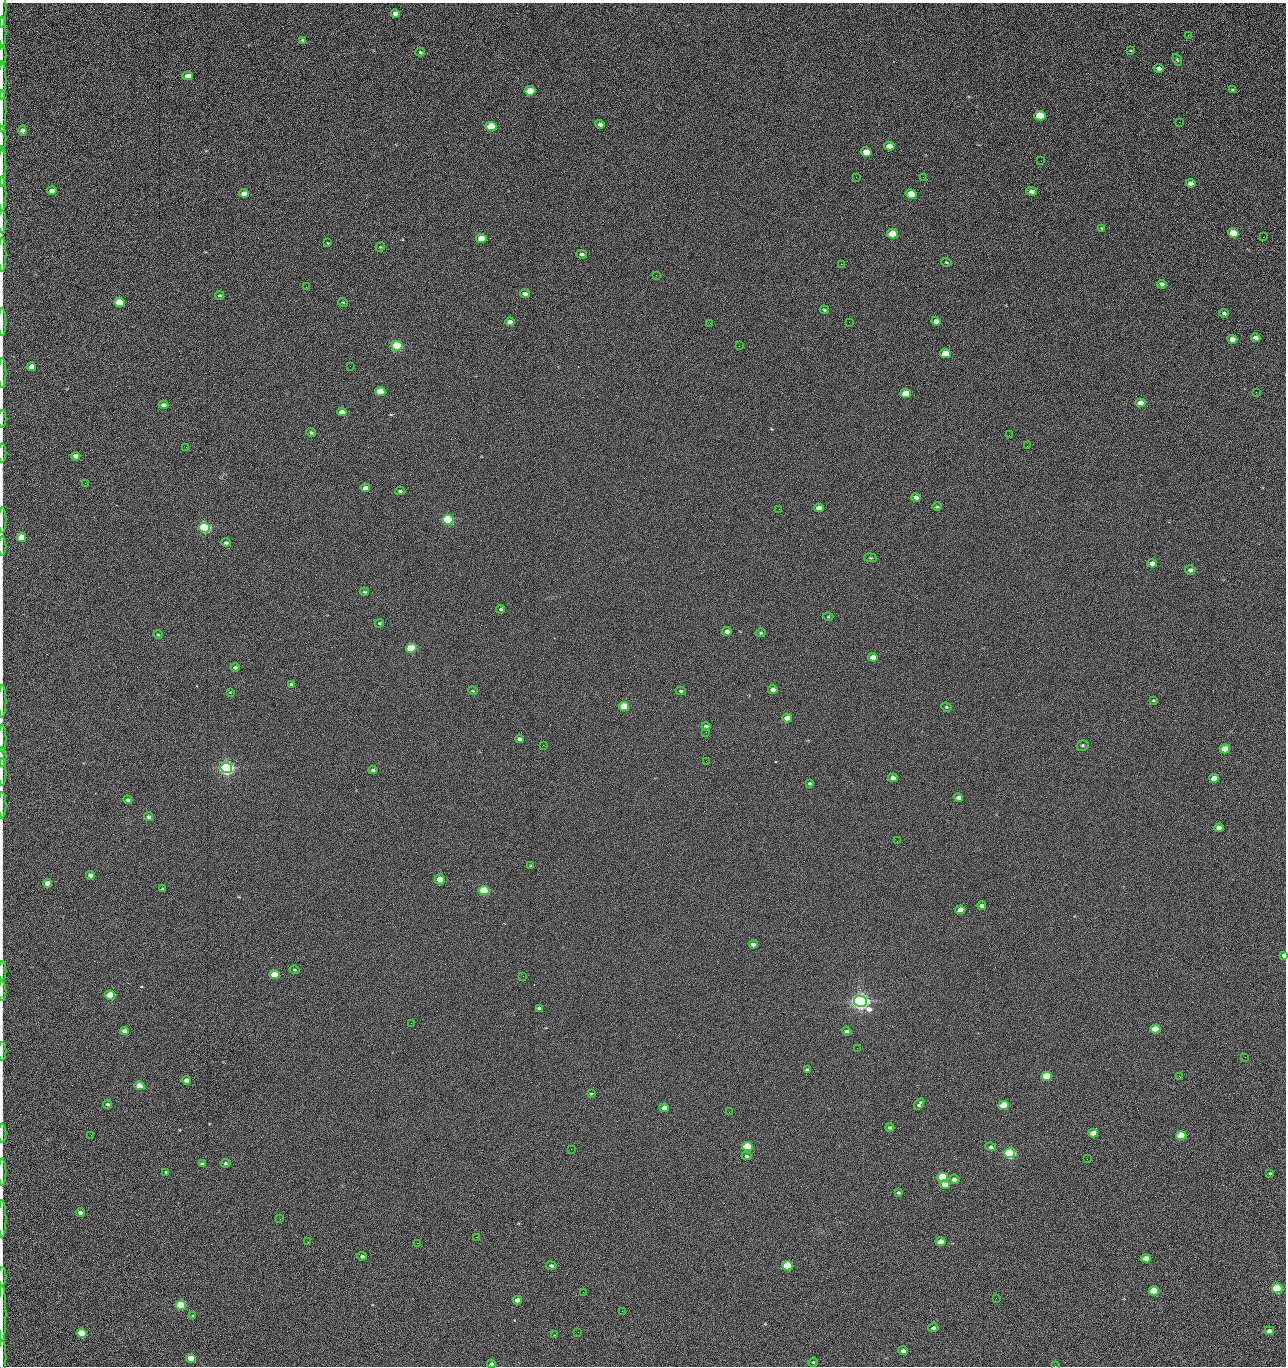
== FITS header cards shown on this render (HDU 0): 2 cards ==
NAXIS1  =                 1284 /fastest changing axis
NAXIS2  =                 1364 /next to fastest changing axis

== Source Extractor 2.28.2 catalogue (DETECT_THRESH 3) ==
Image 1284 x 1364 px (HDU 0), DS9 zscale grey, 1 PNG px = 1 image px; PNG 1288 x 1368 px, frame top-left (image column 1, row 1364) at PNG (2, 3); each listed source drawn as its Kron ellipse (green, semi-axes under 4 px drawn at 4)
Background 125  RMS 14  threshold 43.3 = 3 sigma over >= 5 px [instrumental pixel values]
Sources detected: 225; all 225 listed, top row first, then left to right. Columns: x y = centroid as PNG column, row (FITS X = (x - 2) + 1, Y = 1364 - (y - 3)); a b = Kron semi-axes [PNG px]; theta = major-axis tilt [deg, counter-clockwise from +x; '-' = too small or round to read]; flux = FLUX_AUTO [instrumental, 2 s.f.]
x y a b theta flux
2 9 18 2 90 2.6e+03
395 13 4 4 - 4.7e+03
2 32 15 2 90 3.1e+03
1188 35 2 2 - 1.3e+03
303 40 4 3 - 1.4e+03
1131 50 3 2 - 7.9e+02
420 52 4 4 - 1.1e+03
2 55 9 2 90 1.6e+03
1177 60 6 4 -68 1.3e+03
1159 68 5 4 - 2.9e+03
188 76 5 4 - 8.8e+03
2 81 19 2 90 3.8e+03
1233 90 4 3 - 1.1e+03
530 91 5 4 - 2.4e+04
2 111 21 2 90 3.7e+03
1040 116 5 4 - 4.5e+04
1179 122 2 2 - 1.1e+03
600 124 5 4 - 3.4e+03
491 126 5 4 - 5.5e+04
22 130 5 4 - 3.2e+03
2 138 12 2 90 2.4e+03
889 146 5 4 - 6.4e+03
866 152 5 4 - 1.6e+04
1041 161 2 2 - 1.8e+03
2 166 20 2 90 3.8e+03
856 177 2 2 - 2.3e+03
923 177 2 2 - 1.8e+04
1191 183 5 4 - 3.8e+03
52 191 4 4 - 4.8e+03
1032 191 5 4 - 2.6e+03
244 193 5 4 - 6.0e+03
2 194 17 2 90 3.1e+03
911 194 5 4 - 2.9e+04
2 222 11 2 90 2.1e+03
1101 228 3 3 - 7.6e+02
1233 233 5 4 - 2.5e+04
892 234 5 4 - 4.3e+04
1263 237 2 2 - 8.6e+02
481 238 5 4 - 2.1e+04
328 243 3 2 - 6.3e+02
380 247 5 4 - 8.0e+02
2 254 17 2 90 2.6e+03
582 254 5 4 - 2.0e+03
947 262 5 3 - 8.7e+02
841 264 2 2 - 2.7e+04
656 275 2 2 - 5.9e+02
1162 284 5 4 - 2.8e+03
306 287 2 2 - 6.9e+02
525 294 5 4 - 3.4e+03
220 295 4 3 - 9.5e+02
119 302 5 4 - 5.3e+04
343 302 5 3 - 7.8e+02
824 310 5 3 - 1.0e+03
1224 313 5 4 - 2.2e+03
936 321 4 4 - 3.9e+03
2 322 14 2 90 2.5e+03
510 322 5 4 - 5.0e+03
849 322 2 2 - 7.3e+02
710 323 2 2 - 3.4e+03
1256 338 5 4 - 4.5e+03
1232 339 5 4 - 9.9e+03
397 346 5 5 - 1.6e+05
739 346 2 2 - 4.6e+02
945 353 5 4 - 4.1e+04
350 366 2 2 - 2.4e+03
31 367 5 4 - 1.1e+04
2 373 15 2 90 2.6e+03
380 391 5 4 - 2.0e+04
1256 392 3 2 - 1.3e+03
906 394 5 4 - 3.4e+04
1140 403 5 4 - 9.9e+03
163 405 5 4 - 4.9e+03
342 412 5 4 - 9.7e+03
2 419 9 2 90 1.3e+03
311 433 4 3 - 1.5e+03
1009 435 2 2 - 3.3e+03
1027 446 2 2 - 4.5e+02
186 447 2 2 - 2.9e+03
2 453 9 2 90 1.8e+03
76 456 4 4 - 6.1e+03
85 483 3 2 - 1.0e+03
365 488 4 4 - 5.4e+03
400 491 5 3 - 1.7e+03
916 497 4 4 - 3.4e+03
937 507 4 3 - 9.9e+02
819 508 5 4 - 4.9e+03
779 509 2 2 - 4.2e+02
2 520 13 2 90 2.0e+03
448 520 5 5 - 2.0e+05
204 528 5 5 - 3.3e+05
21 537 5 4 - 2.0e+04
226 543 5 4 - 1.8e+03
2 546 9 2 90 1.6e+03
870 558 6 3 -8 9.9e+02
1152 563 5 4 - 5.6e+03
1190 570 5 4 - 2.4e+03
364 592 5 3 - 1.2e+03
501 609 4 3 - 1.5e+03
828 616 5 3 - 8.8e+02
379 623 4 3 - 1.1e+03
727 631 5 4 - 5.2e+03
761 633 5 4 - 1.2e+03
158 635 4 3 - 9.2e+02
411 648 5 4 - 9.3e+04
873 657 5 4 - 7.6e+03
235 667 4 3 - 2.0e+03
291 684 3 3 - 1.0e+03
773 689 5 4 - 4.3e+03
473 691 5 3 - 9.0e+02
681 691 5 4 - 1.4e+03
230 693 3 2 - 1.4e+03
1153 700 4 3 - 9.0e+02
2 701 16 2 90 2.6e+03
624 706 5 4 - 5.1e+04
946 707 5 4 - 1.2e+03
787 718 5 4 - 1.5e+04
706 726 4 3 - 3.5e+03
706 732 3 2 - 7.8e+02
2 738 14 2 90 2.2e+03
519 739 4 3 - 2.5e+03
543 745 2 2 - 3.3e+03
1082 745 6 5 - 1.6e+03
1225 749 5 4 - 2.8e+04
2 757 9 2 90 1.5e+03
706 761 2 2 - 2.3e+03
226 768 5 5 - 7.0e+05
373 770 4 3 - 1.5e+03
2 772 14 2 90 2.0e+03
893 778 5 4 - 5.9e+03
1214 778 5 4 - 1.4e+04
810 783 4 4 - 1.3e+03
959 798 4 4 - 4.1e+03
128 800 4 4 - 1.9e+03
2 805 13 2 90 2.1e+03
149 817 4 4 - 2.4e+03
1219 828 4 4 - 6.3e+03
897 841 2 2 - 7.0e+02
531 866 3 2 - 8.5e+02
90 875 4 4 - 5.8e+03
440 879 5 5 - 1.4e+04
47 883 4 4 - 1.0e+04
163 889 3 3 - 1.1e+03
484 891 5 4 - 1.3e+05
982 906 4 3 - 2.9e+03
960 910 5 4 - 9.7e+03
753 944 4 4 - 3.6e+03
1284 955 4 3 - 3.7e+03
294 970 5 3 - 1.0e+03
2 971 10 2 90 1.6e+03
274 975 5 4 - 3.4e+04
523 976 2 2 - 2.0e+03
2 991 10 2 90 1.6e+03
110 995 5 4 - 5.4e+04
860 1001 6 5 - 1.0e+06
539 1008 4 3 - 2.0e+03
411 1023 2 2 - 5.3e+03
1155 1029 5 4 - 3.0e+04
125 1031 4 4 - 6.3e+03
847 1031 5 4 - 2.2e+03
857 1048 2 2 - 1.3e+03
2 1051 9 2 90 1.4e+03
1245 1057 2 2 - 1.8e+03
807 1070 4 3 - 2.2e+03
1046 1076 5 4 - 4.9e+04
1179 1076 2 2 - 2.7e+03
186 1080 4 4 - 6.9e+03
140 1086 5 4 - 3.2e+04
591 1094 3 2 - 8.6e+02
108 1104 4 4 - 1.8e+03
919 1104 6 3 54 2.3e+03
1004 1105 5 4 - 4.5e+04
664 1108 5 4 - 8.9e+03
729 1112 2 2 - 9.7e+02
890 1127 4 4 - 1.8e+03
2 1133 9 2 90 1.3e+03
1093 1133 5 4 - 1.7e+04
91 1135 2 2 - 2.4e+03
1181 1136 5 4 - 6.0e+04
747 1146 5 4 - 8.0e+04
991 1147 5 4 - 2.5e+03
571 1149 2 2 - 9.4e+02
1010 1153 5 4 - 2.8e+05
747 1156 5 4 - 1.7e+03
1087 1159 2 2 - 5.7e+02
226 1163 5 4 - 1.5e+03
202 1164 4 3 - 2.6e+03
2 1172 13 2 90 2.2e+03
166 1172 4 3 - 1.3e+03
1270 1173 4 4 - 9.7e+02
943 1177 5 4 - 8.7e+04
954 1179 5 4 - 4.0e+03
945 1185 5 4 - 9.8e+03
898 1193 4 3 - 1.3e+03
80 1212 4 4 - 2.4e+03
2 1219 19 2 90 3.2e+03
280 1219 2 2 - 2.3e+03
476 1237 2 2 - 8.3e+03
940 1241 5 4 - 9.1e+03
308 1242 2 2 - 1.7e+03
417 1243 2 2 - 5.3e+03
362 1256 5 4 - 1.7e+03
1146 1258 5 4 - 1.4e+04
551 1266 5 4 - 1.9e+03
787 1266 5 4 - 8.3e+04
2 1276 9 2 90 1.7e+03
1277 1288 5 4 - 2.0e+05
1154 1291 5 4 - 4.7e+04
583 1292 2 2 - 5.1e+02
996 1298 2 2 - 2.7e+03
517 1300 4 4 - 7.8e+03
181 1305 5 4 - 1.0e+05
622 1311 3 2 - 8.4e+02
2 1314 28 2 90 4.7e+03
192 1315 4 3 - 1.0e+03
933 1328 5 4 - 2.2e+03
1269 1331 5 4 - 3.4e+03
578 1332 2 2 - 3.5e+03
81 1333 5 4 - 5.6e+04
554 1335 2 2 - 5.3e+02
903 1351 5 4 - 3.6e+03
2 1357 17 2 90 2.4e+03
191 1358 5 4 - 1.9e+04
813 1362 5 4 - 9.0e+02
491 1364 4 3 - 1.9e+03
1055 1366 2 2 - 2.2e+03
At the frame edge (FLAGS 8, measured only in part): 32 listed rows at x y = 2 9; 2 32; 2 55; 2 81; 2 111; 2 138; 2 166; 2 194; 2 222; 2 254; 2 322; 2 373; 2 419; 2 453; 2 520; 2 546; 2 701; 2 738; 2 757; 2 772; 2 805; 1284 955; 2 971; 2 991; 2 1051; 2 1133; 2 1172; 2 1219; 2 1276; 2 1314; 2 1357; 1055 1366

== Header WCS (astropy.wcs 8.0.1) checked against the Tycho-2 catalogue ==
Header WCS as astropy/WCSLIB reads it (CRVAL/CRPIX/CD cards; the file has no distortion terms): RA---TAN/DEC--TAN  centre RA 15:41:40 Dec +51:59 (235.42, +51.98 deg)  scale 1.26 arcsec/px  FOV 26.9' x 28.5'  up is +92 deg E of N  parity flipped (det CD > 0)
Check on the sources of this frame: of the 60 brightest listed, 10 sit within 2.0 arcsec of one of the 11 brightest Tycho-2 stars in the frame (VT <= 12.29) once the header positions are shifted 0.51 arcsec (0.47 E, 0.19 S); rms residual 0.84 arcsec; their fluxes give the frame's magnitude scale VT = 24.51 - 2.5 log10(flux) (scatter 0.17 mag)
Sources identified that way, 10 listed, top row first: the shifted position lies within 2.0 arcsec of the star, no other Tycho-2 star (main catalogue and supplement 1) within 4.0 arcsec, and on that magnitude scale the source's flux lands within +1.5 / -3 mag of the star's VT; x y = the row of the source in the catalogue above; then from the Tycho-2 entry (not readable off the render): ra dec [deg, ICRS J2000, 3 dp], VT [Tycho-2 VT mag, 2 dp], TYC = Tycho-2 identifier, HIP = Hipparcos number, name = IAU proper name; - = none
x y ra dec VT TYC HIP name
397 346 235.614 +52.064 11.61 3489-1132-1 - -
448 520 235.514 +52.049 11.19 3489-1407-1 - -
226 768 235.378 +52.130 9.31 3489-1322-1 76850 -
484 891 235.303 +52.042 11.52 3489-958-1 - -
860 1001 235.232 +51.912 9.59 3489-824-1 - -
1010 1153 235.143 +51.862 10.97 3489-1016-1 - -
943 1177 235.131 +51.886 12.29 3489-908-1 - -
787 1266 235.084 +51.941 11.45 3489-1346-1 - -
1277 1288 235.062 +51.771 11.53 3489-1453-1 - -
181 1305 235.075 +52.152 11.74 3489-912-1 - -